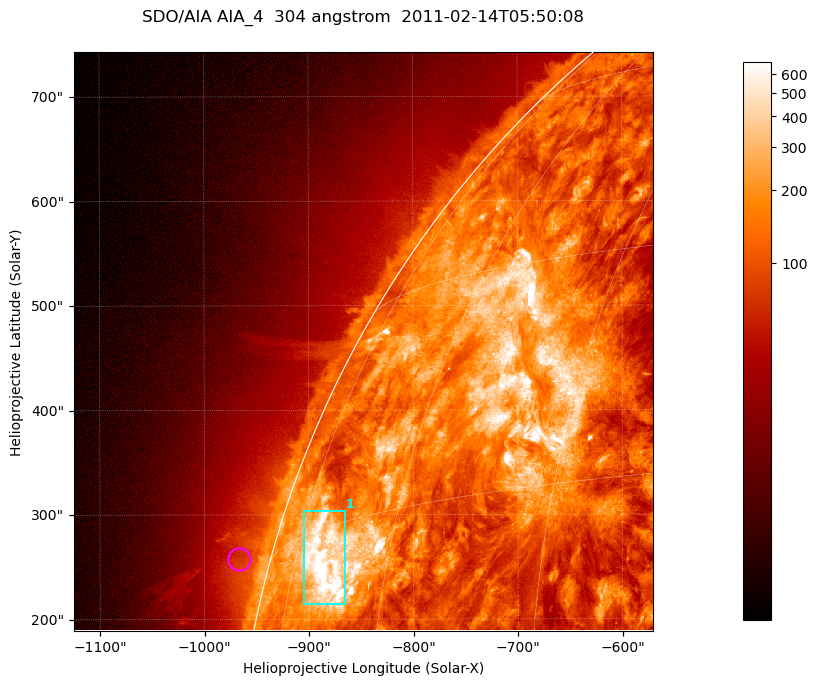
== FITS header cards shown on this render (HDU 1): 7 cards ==
TELESCOP= 'SDO/AIA '           / For AIA: SDO/AIA
INSTRUME= 'AIA_4   '           / For AIA: AIA_ATA1, AIA_ATA2, AIA_ATA3 or AIA_AT
WAVELNTH=                  304 / [angstrom] Wavelength
WAVEUNIT= 'angstrom'           / Wavelength unit: angstrom
DATE-OBS= '2011-02-14T05:50:08.125' / [ISO] Date when observation started; ISO 8
CTYPE1  = 'HPLN-TAN'           / CTYPE1; Typically HPLN
CTYPE2  = 'HPLT-TAN'           / CTYPE2; Typically HPLT

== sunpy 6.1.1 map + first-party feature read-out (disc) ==
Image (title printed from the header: SDO/AIA AIA_4  304 angstrom  2011-02-14T05:50:08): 923 x 923 px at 0.6 arcsec/px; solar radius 972 arcsec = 1619 px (partial field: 4.9% of the solar disc is inside the frame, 47% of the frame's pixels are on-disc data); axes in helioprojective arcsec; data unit not stated in the header (colour bar unlabelled)
Orientation: roll -0.132 deg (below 1 deg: not rotated)
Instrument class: DISC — disc imager (sunpy class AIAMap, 304 A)
Bright regions (active regions / flare kernels): reference = the on-disc median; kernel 7 px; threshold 5 sigma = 370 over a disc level ~130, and >= 1.15x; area >= 851 px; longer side >= 11 px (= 6.6 arcsec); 1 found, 1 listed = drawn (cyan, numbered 1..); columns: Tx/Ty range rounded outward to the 2 arcsec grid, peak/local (2 s.f.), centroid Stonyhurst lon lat
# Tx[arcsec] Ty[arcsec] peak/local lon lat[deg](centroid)
1 -906..-866 214..304 7.9 -69 +13
Off-limb structures (1.02-1.3 R_sun): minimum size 400 px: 2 found; the strongest spans PA ~75 deg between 1.02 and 1.06 R_sun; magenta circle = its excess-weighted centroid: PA ~75 deg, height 1.03 R_sun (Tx ~-968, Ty ~258 arcsec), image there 1.5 x the reference